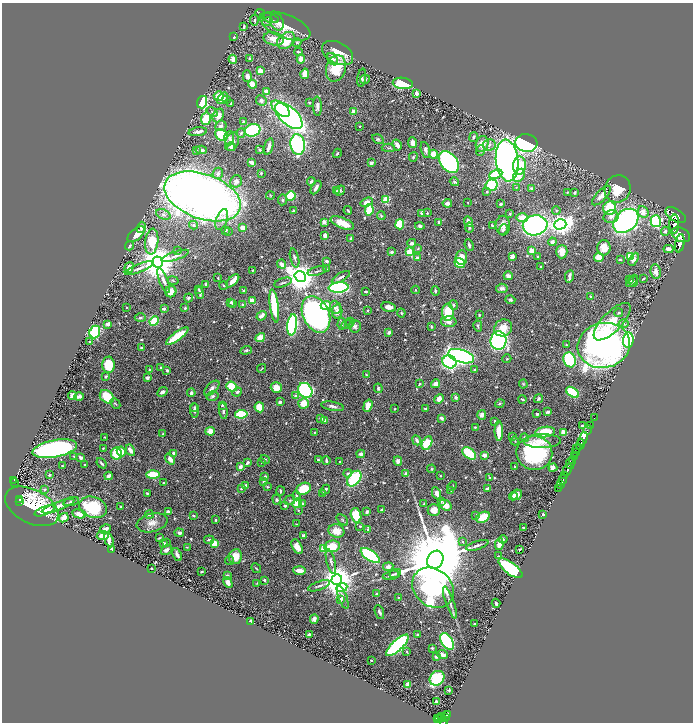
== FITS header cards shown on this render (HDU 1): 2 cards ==
NAXIS1  =                 1381
NAXIS2  =                 1440

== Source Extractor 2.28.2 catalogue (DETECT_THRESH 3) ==
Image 1381 x 1440 px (HDU 1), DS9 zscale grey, zoomed out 1/2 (1 PNG px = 2 x 2 image px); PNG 695 x 724 px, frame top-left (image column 1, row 1439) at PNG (2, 3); each listed source drawn as its Kron ellipse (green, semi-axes under 4 px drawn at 4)
Background 0.522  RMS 0.016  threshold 0.0465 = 3 sigma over >= 5 px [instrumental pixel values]
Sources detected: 670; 15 cannot appear on this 1/2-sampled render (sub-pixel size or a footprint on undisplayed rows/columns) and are neither listed nor drawn; of the other 655, the 500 brightest by FLUX_AUTO listed and drawn (155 fainter detections omitted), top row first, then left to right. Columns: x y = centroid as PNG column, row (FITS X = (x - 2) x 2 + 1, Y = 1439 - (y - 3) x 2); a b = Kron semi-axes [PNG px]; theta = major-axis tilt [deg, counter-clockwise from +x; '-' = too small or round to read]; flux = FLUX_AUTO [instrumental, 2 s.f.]
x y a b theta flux
260 13 5 3 - 4
270 18 9 4 -17 9.6
254 20 5 4 - 5.1
267 22 5 4 - 6.1
277 22 9 6 -65 14
244 26 3 2 - 5.9
285 26 26 11 -21 66
234 37 4 3 - 3.4
273 39 10 6 -13 29
286 41 10 7 39 94
297 43 4 4 - 3.5
298 52 4 3 - 5.2
338 53 17 10 -28 52
233 59 4 4 - 21
250 59 4 3 - 5.3
301 59 5 4 - 25
332 59 7 5 -55 13
336 68 13 9 74 93
260 71 3 3 - 36
305 74 5 3 - 38
247 76 6 4 -75 14
362 78 9 3 80 6.1
365 79 5 4 - 8.2
403 83 10 5 -6 110
252 84 4 3 - 37
266 92 4 3 - 24
416 94 2 2 - 43
219 96 5 4 - 46
222 98 6 4 52 19
227 99 4 3 - 3
261 101 5 5 - 9
202 102 6 5 - 150
309 102 3 2 - 2.4
231 104 4 2 - 4.6
317 106 10 3 -89 11
280 109 11 5 -38 160
212 112 6 3 -38 5.4
353 112 3 3 - 28
218 115 7 5 63 33
289 116 17 8 -43 1100
206 119 6 5 - 87
243 122 3 2 - 2.8
221 126 6 5 - 11
360 126 2 2 - 5.6
253 130 8 6 17 190
198 132 9 4 7 12
241 133 5 4 - 4.4
221 135 6 5 - 110
474 137 5 3 - 6.8
229 138 7 5 86 11
378 139 6 4 -32 5
232 142 9 6 66 23
413 143 5 4 - 22
526 143 11 9 -5 580
298 144 10 7 -81 780
482 144 8 6 72 40
397 145 6 4 -59 13
489 145 6 5 - 12
269 146 8 3 74 12
231 147 4 4 - 11
388 148 6 3 -3 5.3
201 150 6 3 -5 13
260 150 3 3 - 3.7
425 150 8 4 -74 11
196 151 4 4 - 4.6
480 151 5 4 - 5.3
337 153 5 3 - 5.1
433 154 4 4 - 46
413 157 5 3 - 4
507 161 21 11 -84 1600
252 162 4 2 - 13
449 162 12 8 -52 750
371 163 3 3 - 9.1
519 166 9 6 87 110
218 173 6 5 - 9.2
261 173 2 2 - 3.3
496 174 7 4 24 120
519 175 7 5 53 43
236 181 6 5 - 14
311 182 4 3 - 5.7
454 182 5 4 - 5.5
492 185 6 5 - 130
316 187 7 3 59 12
516 187 3 3 - 2.4
531 188 3 3 - 4.4
618 189 14 12 63 72
337 191 4 3 - 3.7
340 191 5 4 - 4.9
487 192 3 3 - 3.1
575 192 3 2 - 8.1
567 193 3 2 - 3.1
270 195 4 3 - 2.9
202 196 40 22 -20 3300
291 196 5 4 - 86
601 196 12 5 47 16
283 200 5 4 - 5.6
386 200 3 3 - 140
367 202 6 4 20 21
468 202 2 2 - 2.5
447 203 4 3 - 12
500 204 3 2 - 4.5
610 208 6 6 - 110
348 210 4 2 - 3.3
369 210 6 3 81 110
556 210 4 3 - 3.1
293 211 4 3 - 7.5
643 212 6 5 - 26
421 213 3 2 - 6.8
427 213 2 2 - 2.6
163 214 7 4 -24 9.6
510 214 3 3 - 3.1
676 215 11 6 -32 2500
381 216 4 4 - 4.4
611 217 8 6 14 16
522 218 6 4 -3 35
222 220 11 5 70 18
468 221 5 3 - 22
626 221 14 10 42 900
656 221 6 5 - 370
324 222 2 2 - 43
439 222 3 3 - 5.9
342 223 12 5 -23 57
400 224 5 4 - 73
560 224 6 5 - 2000
674 224 9 5 88 1900
194 225 4 4 - 4.8
535 225 12 10 9 920
420 226 4 4 - 8
492 226 4 2 - 3.6
503 226 10 7 -86 23
141 227 6 4 75 13
243 228 4 4 - 23
469 228 5 3 - 5.3
226 230 2 2 - 8.2
503 230 5 4 - 5.9
228 231 4 3 - 2.5
665 231 4 4 - 4.2
136 234 10 5 40 48
325 235 4 3 - 17
681 235 10 6 -27 4300
351 239 4 3 - 4.1
152 242 13 6 84 97
552 242 4 4 - 11
412 243 4 4 - 10
680 243 9 4 79 2800
469 245 6 3 -67 7.2
129 246 5 3 - 6.5
604 248 7 7 - 36
418 249 4 3 - 3.1
669 249 5 4 - 17
178 250 3 2 - 3.4
531 251 3 3 - 72
392 252 2 2 - 24
410 252 3 3 - 160
562 252 7 5 88 34
175 256 14 4 19 15
512 256 4 3 - 16
630 256 3 3 - 150
461 257 7 5 82 33
538 257 3 2 - 7.5
599 257 5 4 - 35
295 258 10 3 -75 6.4
417 258 4 3 - 11
634 259 7 4 60 18
620 260 4 3 - 3.3
327 261 3 3 - 5.7
157 262 5 5 - 10000
460 263 5 4 - 93
282 264 5 3 - 20
541 267 4 3 - 2.9
129 268 6 4 72 20
139 268 15 4 21 17
326 269 3 2 - 3.1
253 270 2 2 - 2.6
317 271 10 2 15 5.4
656 272 7 5 -80 19
508 276 4 4 - 15
569 276 6 2 81 13
300 277 6 5 - 5600
341 277 10 3 30 8.9
218 278 2 2 - 2.6
644 279 3 2 - 3.3
630 280 4 3 - 2.9
164 281 13 4 -68 16
173 281 5 3 - 3.8
233 281 8 3 45 29
632 281 7 3 48 4.1
634 281 5 3 - 3.9
283 283 9 3 18 4.8
206 284 4 3 - 6
223 285 4 3 - 2.6
339 287 10 5 6 430
502 288 6 4 4 11
199 289 4 2 - 3
416 290 4 3 - 2.8
171 291 6 5 - 28
244 291 2 2 - 7.1
366 291 4 3 - 3.4
435 291 4 3 - 5.1
200 293 6 3 -75 8.6
591 297 4 3 - 5.7
188 298 4 4 - 5.5
510 300 5 4 - 5.3
252 301 4 3 - 30
231 302 2 2 - 17
233 303 2 2 - 6.7
242 305 2 2 - 13
326 305 5 4 - 30
453 305 5 4 - 5.6
274 306 17 4 -82 160
126 307 2 2 - 2.9
335 307 6 5 - 11
388 307 7 4 -10 19
164 308 2 2 - 18
185 308 2 2 - 4.1
368 310 3 2 - 3.1
337 311 7 5 80 19
448 312 9 6 89 95
401 313 4 3 - 4.8
619 313 4 3 - 4
316 314 19 13 -65 1000
479 315 3 2 - 3.6
262 316 5 3 - 22
140 318 5 3 - 4.5
154 321 5 3 - 120
350 322 4 4 - 4.2
449 322 8 5 -1 15
612 322 24 10 46 78
108 324 4 3 - 11
342 324 6 3 85 5.6
623 324 5 4 - 5.5
292 325 10 5 83 500
347 325 6 3 23 4.6
355 326 6 6 - 11
431 326 4 2 - 3.5
478 326 5 3 - 4.8
503 328 9 8 - 41
95 332 6 5 - 380
389 332 3 3 - 6.3
177 336 13 3 37 110
260 338 5 4 - 39
628 340 8 5 85 360
89 341 3 3 - 2.4
498 341 9 8 - 550
566 345 2 2 - 3.6
604 345 26 22 13 1500
141 348 3 3 - 4
246 350 5 3 - 4.3
461 356 13 6 -17 940
507 359 4 3 - 2.8
570 360 8 6 -71 220
449 362 7 6 - 430
109 365 8 6 -89 100
161 368 3 2 - 3.5
262 368 5 2 - 2.9
150 370 3 3 - 3.4
167 370 3 3 - 4.8
475 370 4 3 - 3.8
366 375 4 3 - 4.1
106 376 3 2 - 3.8
147 378 3 3 - 9.1
420 384 3 2 - 4.8
436 384 5 4 - 20
523 384 4 3 - 3.4
232 387 5 4 - 71
276 387 5 5 - 36
212 388 9 5 45 11
378 388 5 3 - 6
305 390 8 6 -49 420
162 392 5 3 - 15
237 392 5 4 - 6.2
572 392 7 4 -34 140
191 393 4 3 - 7.3
72 396 4 4 - 23
79 396 5 3 - 18
212 396 6 4 16 6.8
295 396 3 3 - 7.9
107 397 8 6 -42 92
455 397 2 2 - 25
439 399 5 4 - 17
523 399 4 2 - 5
538 399 5 3 - 6.7
280 402 3 2 - 9.7
115 403 6 3 -47 4.2
303 403 5 5 - 44
500 403 5 3 - 4
222 405 3 2 - 4.8
333 406 12 3 -11 10
368 406 6 3 71 36
194 407 4 3 - 4.1
259 407 5 4 - 55
425 408 4 2 - 3.2
395 409 2 2 - 2.8
194 411 7 3 -87 7
223 411 8 3 -81 9.8
548 412 4 3 - 5.3
241 414 6 4 8 110
537 414 2 2 - 8.8
482 415 5 4 - 15
321 418 4 3 - 12
441 418 4 3 - 6.3
594 418 2 1 - 11
325 420 4 3 - 8.2
495 421 3 2 - 5.5
582 426 3 3 - 3.8
590 426 2 1 - 13
475 427 3 2 - 3.1
588 429 5 2 - 46
210 431 5 4 - 27
499 431 10 3 -90 53
314 432 4 3 - 2.6
545 432 10 5 7 91
564 433 4 3 - 40
163 434 3 2 - 3.5
105 437 3 2 - 3.4
512 437 4 3 - 3.4
525 438 4 3 - 8.7
583 439 7 3 66 940
417 440 5 3 - 11
515 441 4 3 - 2.9
542 441 19 7 1 35
427 443 7 5 63 95
580 445 5 2 - 620
103 448 3 2 - 2.5
55 449 22 8 11 880
577 449 3 2 - 140
130 450 6 3 -62 20
121 451 5 4 - 34
576 452 4 3 - 180
116 453 6 5 - 74
174 453 3 3 - 14
534 453 18 17 - 310
361 454 4 4 - 7.4
469 454 8 5 -39 120
484 455 4 3 - 15
74 456 3 2 - 2.9
574 456 4 2 - 380
81 458 4 3 - 8.5
170 459 6 4 -53 15
265 459 5 3 - 3.4
318 460 3 3 - 5.2
326 460 4 2 - 6.6
398 461 5 4 - 12
572 461 2 2 - 150
248 462 4 3 - 7.2
262 462 3 3 - 2.8
340 462 3 2 - 2.9
101 463 6 3 -51 5.5
85 464 2 2 - 3.5
570 464 5 3 - 500
62 466 2 2 - 2.5
240 467 3 3 - 19
515 467 3 2 - 3.5
553 467 4 4 - 13
431 469 4 3 - 3.3
567 470 6 2 63 1300
348 473 4 4 - 7
406 473 4 3 - 4.9
153 474 6 3 3 100
49 475 3 2 - 4.1
565 475 2 2 - 220
109 476 4 3 - 13
265 476 3 2 - 3.1
440 476 2 2 - 2.4
489 477 4 2 - 2.6
354 479 9 5 52 190
14 480 3 2 - 32
563 480 5 2 - 800
14 482 2 2 - 53
264 482 3 3 - 7.8
163 483 3 2 - 2.9
246 485 4 3 - 5.2
560 485 3 2 - 150
452 486 5 2 - 2.4
268 487 4 3 - 3.1
241 488 2 2 - 6.9
488 488 3 2 - 7.7
558 488 3 2 - 110
304 489 7 5 25 86
45 490 4 4 - 5.2
325 490 5 2 - 9.3
451 490 3 3 - 5.6
280 491 4 3 - 5.1
147 493 3 3 - 3.4
323 493 3 3 - 2.7
436 493 6 4 -65 16
517 495 5 5 - 23
296 496 4 3 - 5.1
513 496 4 3 - 7.1
19 499 3 2 - 210
277 500 5 4 - 6
290 500 5 4 - 4.9
441 501 4 3 - 4.9
20 502 2 2 - 79
71 502 8 3 16 5.5
297 503 5 4 - 52
302 503 4 3 - 3.5
424 504 3 2 - 3.1
446 505 6 5 - 28
32 506 29 17 -27 190
58 506 17 4 20 21
285 506 3 2 - 6.7
93 507 14 10 -18 150
121 507 2 2 - 2.7
298 510 3 2 - 2.3
381 510 3 2 - 4.3
434 510 6 6 - 35
44 511 10 3 21 50
168 511 4 3 - 8.7
367 512 4 3 - 5.5
79 514 7 4 -11 26
543 514 2 2 - 20
149 515 4 3 - 6
356 515 7 5 -75 99
476 515 3 3 - 3.8
193 516 3 2 - 4.6
483 517 7 5 29 92
64 518 5 3 - 30
216 520 2 2 - 8.8
342 520 7 3 -42 4.4
152 523 16 9 13 28
297 524 4 2 - 2.4
360 526 2 2 - 2.8
523 527 3 2 - 4.1
105 529 6 3 29 24
368 529 3 2 - 6.7
336 531 8 6 -17 37
179 533 5 4 - 8.4
103 535 6 4 7 32
303 536 3 3 - 7.3
159 538 4 2 - 3.3
503 539 4 3 - 4.3
109 540 7 4 -74 24
209 540 5 3 - 8
166 542 3 2 - 3.3
463 542 3 3 - 2.4
163 543 3 3 - 6.2
214 543 3 3 - 56
499 544 6 4 82 26
477 545 11 3 17 8
332 546 8 5 10 66
187 547 3 2 - 2.3
297 547 8 4 -61 21
324 548 3 3 - 110
111 549 3 2 - 6.9
520 549 3 2 - 2.4
166 550 6 4 35 14
177 554 7 3 -66 13
370 556 11 5 -34 370
498 556 3 2 - 2.4
235 557 7 6 - 47
435 560 9 7 62 58000
229 561 5 4 - 4.4
331 561 12 4 -76 13
388 567 5 4 - 12
256 568 5 2 - 3.2
510 568 14 5 -37 290
151 569 2 2 - 5.5
299 570 6 3 -2 29
202 572 3 2 - 3.5
395 573 6 3 24 4.8
391 575 8 3 13 6.8
227 576 2 2 - 21
264 580 2 2 - 21
337 580 5 5 - 6900
228 582 6 4 -60 19
257 583 3 3 - 2.4
319 586 11 3 20 8.2
342 587 5 4 - 120
433 588 22 18 -41 1200
377 594 3 3 - 6.1
343 597 12 4 -70 13
398 597 2 2 - 3.6
341 599 2 2 - 17
450 603 17 3 -71 16
496 603 5 2 - 7.3
379 612 7 3 -68 8
314 619 5 4 - 11
251 621 2 2 - 6
474 624 2 2 - 4.2
309 635 3 2 - 11
417 635 2 2 - 4.2
447 641 9 5 -58 410
397 645 14 5 43 420
432 648 3 3 - 3.5
407 652 4 2 - 2.7
443 655 5 3 - 13
436 657 3 3 - 8.3
371 660 2 2 - 3.4
437 678 8 6 42 250
408 685 3 2 - 79
449 690 3 2 - 7
437 702 3 3 - 10
447 715 4 2 - 130
441 717 2 1 - 67
446 717 3 2 - 94
438 718 4 2 - 46
442 718 2 1 - 95
440 719 3 2 - 57
443 721 5 2 - 330
At the frame edge (FLAGS 8, measured only in part): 1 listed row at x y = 443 721
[155 fainter detections neither listed nor drawn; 15 sub-pixel or undisplayed-footprint detections neither listed nor drawn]